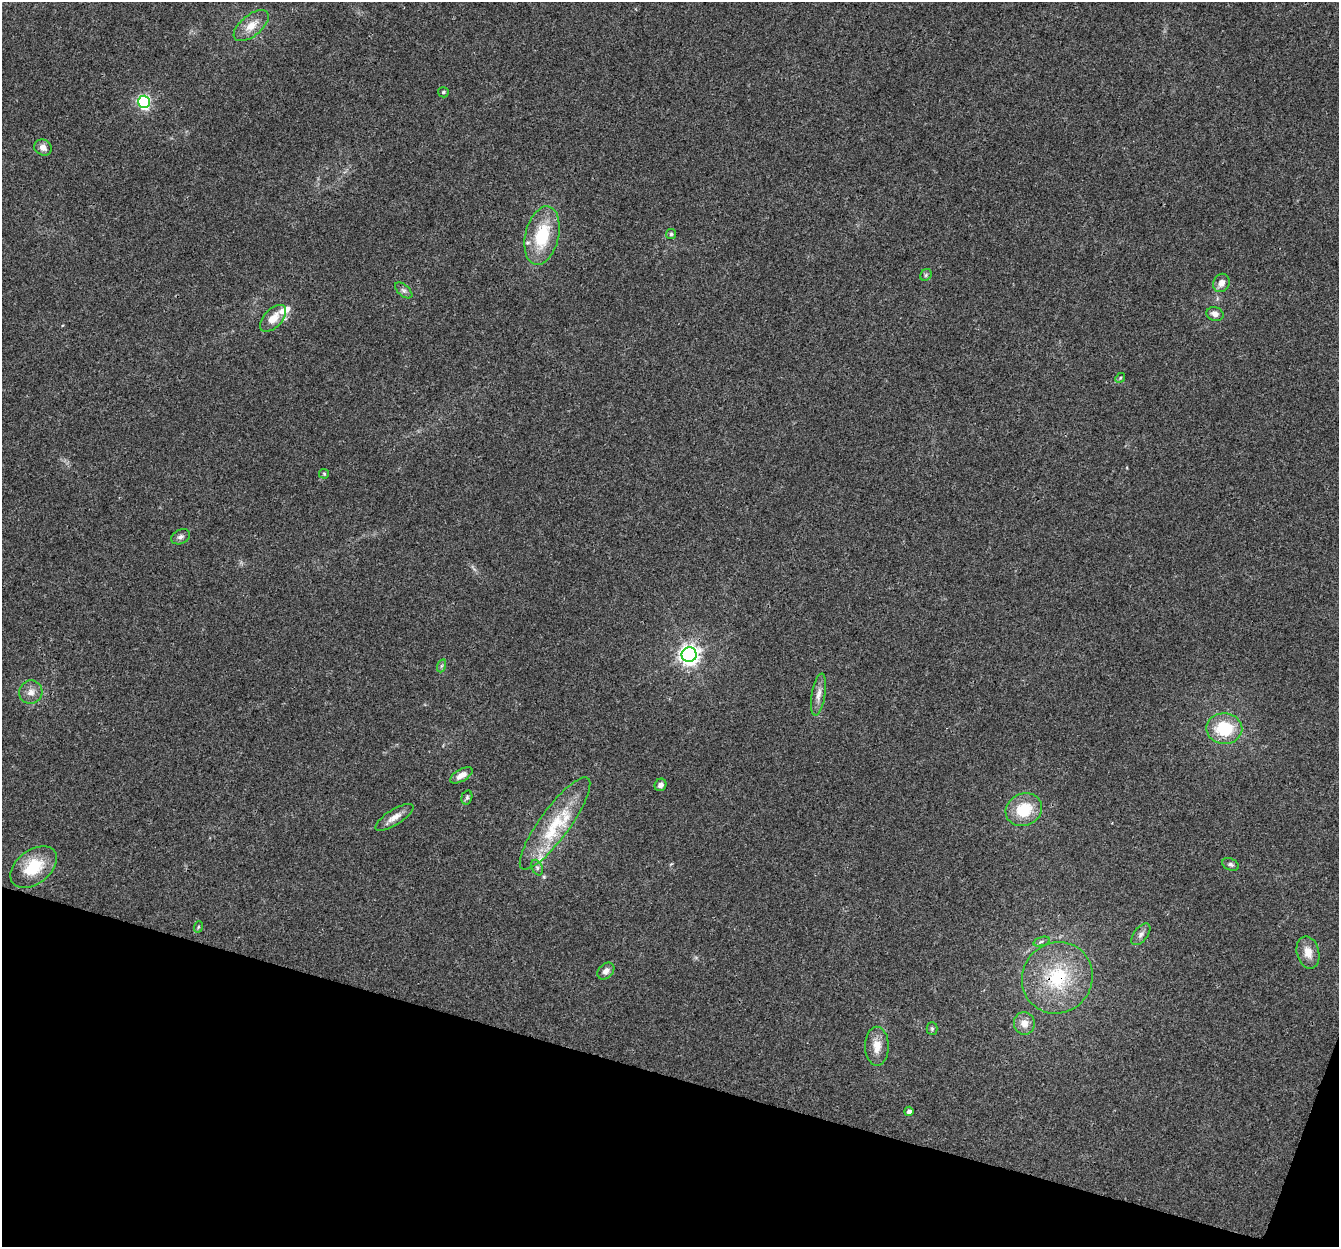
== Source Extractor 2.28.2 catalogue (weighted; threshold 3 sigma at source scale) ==
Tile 15 of 4 x 4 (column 3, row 4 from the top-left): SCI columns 2702-4038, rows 335-1579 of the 5395 x 5585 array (HDU 1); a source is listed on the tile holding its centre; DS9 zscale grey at full resolution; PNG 1341 x 1249 px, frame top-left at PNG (2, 2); each listed source drawn as its Kron ellipse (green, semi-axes under 4 px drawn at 4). Shown black and unused: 14% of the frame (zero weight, under 3 of 4 exposures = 5% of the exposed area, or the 3 px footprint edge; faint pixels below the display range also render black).
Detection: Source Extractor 2.28.2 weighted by HDU 2 'WHT'; one run over the whole footprint, this tile lists its part. Background 0.03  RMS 0.0032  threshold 0.0144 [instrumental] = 3 sigma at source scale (4.5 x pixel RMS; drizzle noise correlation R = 1.50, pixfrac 1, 0.0396/0.0396 arcsec/px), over >= 5 px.
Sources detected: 42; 4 inside a brighter listed object's ellipse — not listed separately; the other 38 listed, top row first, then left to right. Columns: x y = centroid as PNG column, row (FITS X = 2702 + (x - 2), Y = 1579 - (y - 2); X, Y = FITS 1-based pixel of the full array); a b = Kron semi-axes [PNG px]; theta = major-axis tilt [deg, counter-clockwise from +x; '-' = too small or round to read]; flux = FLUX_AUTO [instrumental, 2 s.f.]
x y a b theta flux
251 26 21 10 39 4.6
443 92 5 5 - 0.55
144 102 6 6 - 57
43 147 9 7 -29 2.1
671 234 5 5 - 0.51
542 236 30 16 76 16
926 275 6 5 - 0.54
1221 283 9 8 - 2.3
404 290 10 5 -40 0.93
1215 314 9 6 -16 1.8
273 318 16 9 46 4.3
1120 378 5 4 - 0.41
324 474 5 5 - 0.42
181 537 10 7 24 1.1
689 655 7 7 - 190
441 666 7 4 71 0.63
31 692 12 11 - 2.5
819 694 21 7 80 2.5
1224 729 18 15 -2 14
461 775 12 6 30 2.6
660 785 6 5 - 1.5
467 797 7 5 74 0.59
1024 810 19 16 26 11
394 817 22 7 32 2.8
555 823 56 15 54 16
1230 864 8 6 -25 0.84
34 867 26 17 38 12
537 868 8 5 -64 0.8
198 927 6 3 71 0.37
1141 934 13 7 52 1.5
1041 942 8 3 19 0.6
1308 952 16 11 -76 4
606 971 10 7 45 1.7
1057 978 36 34 50 24
1024 1023 11 10 - 3.2
932 1029 6 5 - 0.52
877 1046 19 12 -90 4.2
909 1111 5 4 - 1.2
Overlapping masked pixels (flux is a lower limit): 1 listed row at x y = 1057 978